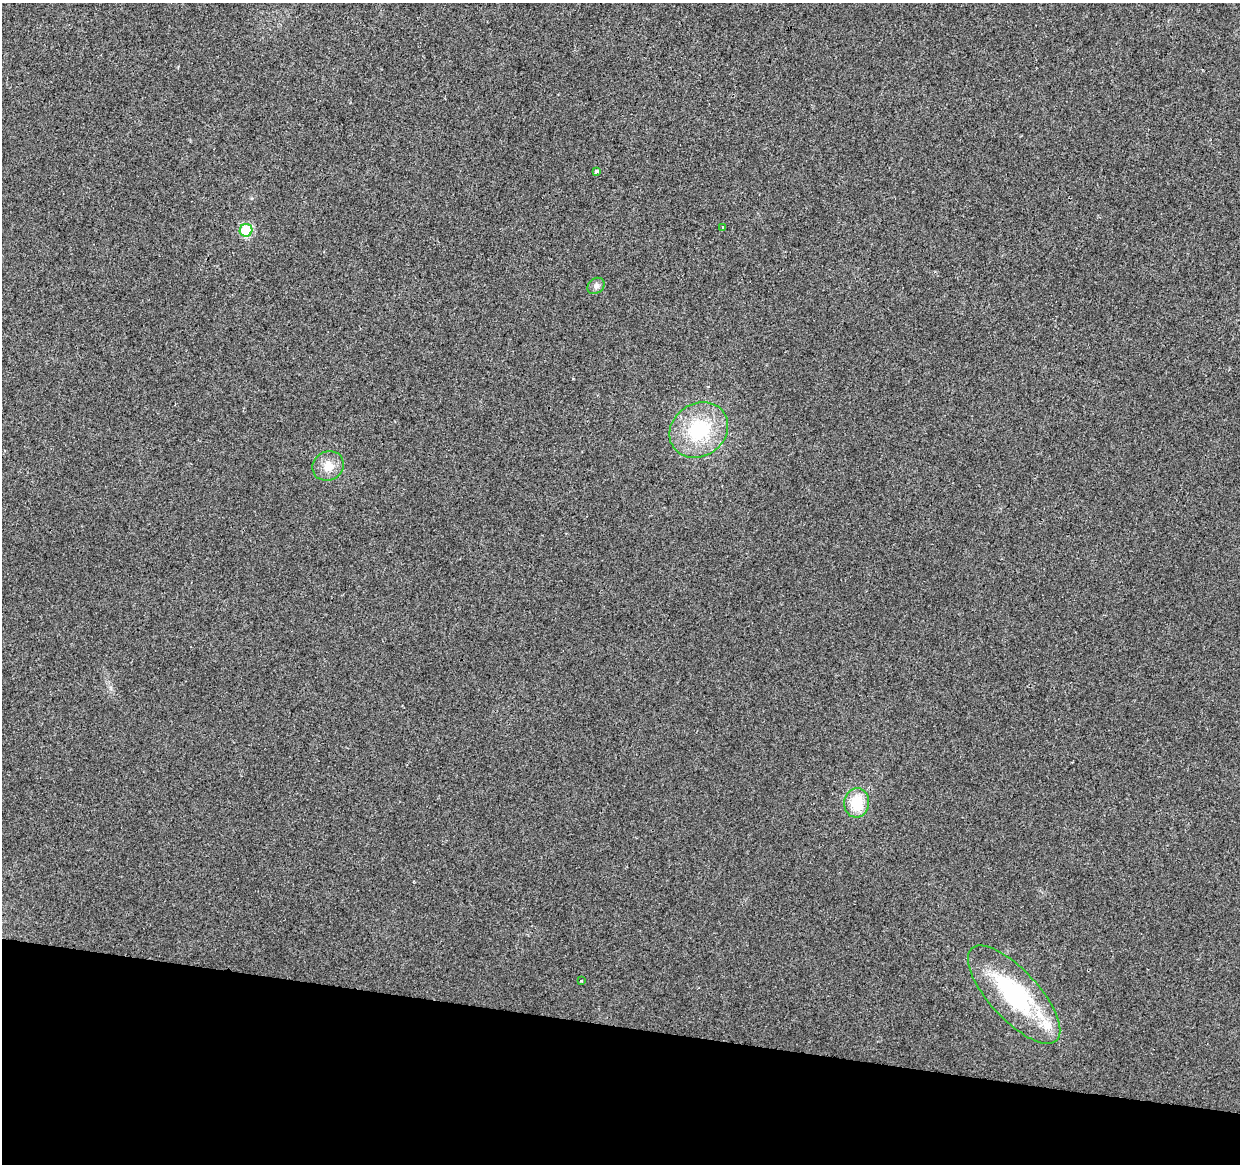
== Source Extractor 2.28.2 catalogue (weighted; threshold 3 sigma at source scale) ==
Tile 15 of 4 x 4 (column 3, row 4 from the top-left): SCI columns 2487-3724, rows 286-1447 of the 4961 x 5162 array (HDU 1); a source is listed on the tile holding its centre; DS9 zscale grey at full resolution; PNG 1242 x 1166 px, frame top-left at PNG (2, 3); each listed source drawn as its Kron ellipse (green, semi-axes under 4 px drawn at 4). Shown black and unused: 12% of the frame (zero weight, under 2 of 3 exposures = <1% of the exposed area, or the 3 px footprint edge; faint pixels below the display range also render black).
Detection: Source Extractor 2.28.2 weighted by HDU 2 'WHT'; one run over the whole footprint, this tile lists its part. Background 0.0101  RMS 0.0057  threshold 0.0259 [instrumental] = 3 sigma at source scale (4.5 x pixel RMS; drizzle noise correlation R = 1.50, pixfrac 1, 0.0396/0.0396 arcsec/px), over >= 5 px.
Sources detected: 10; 1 inside a brighter listed object's ellipse — not listed separately; the other 9 listed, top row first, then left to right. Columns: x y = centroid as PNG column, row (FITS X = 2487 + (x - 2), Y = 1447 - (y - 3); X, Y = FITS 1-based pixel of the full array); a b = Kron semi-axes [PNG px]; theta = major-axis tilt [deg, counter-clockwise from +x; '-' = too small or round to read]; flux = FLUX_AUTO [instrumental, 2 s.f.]
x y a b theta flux
596 171 4 3 - 2.9
723 227 3 2 - 0.46
246 230 6 6 - 36
596 286 9 7 39 2
699 430 31 26 34 36
328 466 16 14 29 7.1
857 803 14 12 84 16
581 981 3 2 - 0.4
1014 995 63 24 -47 66